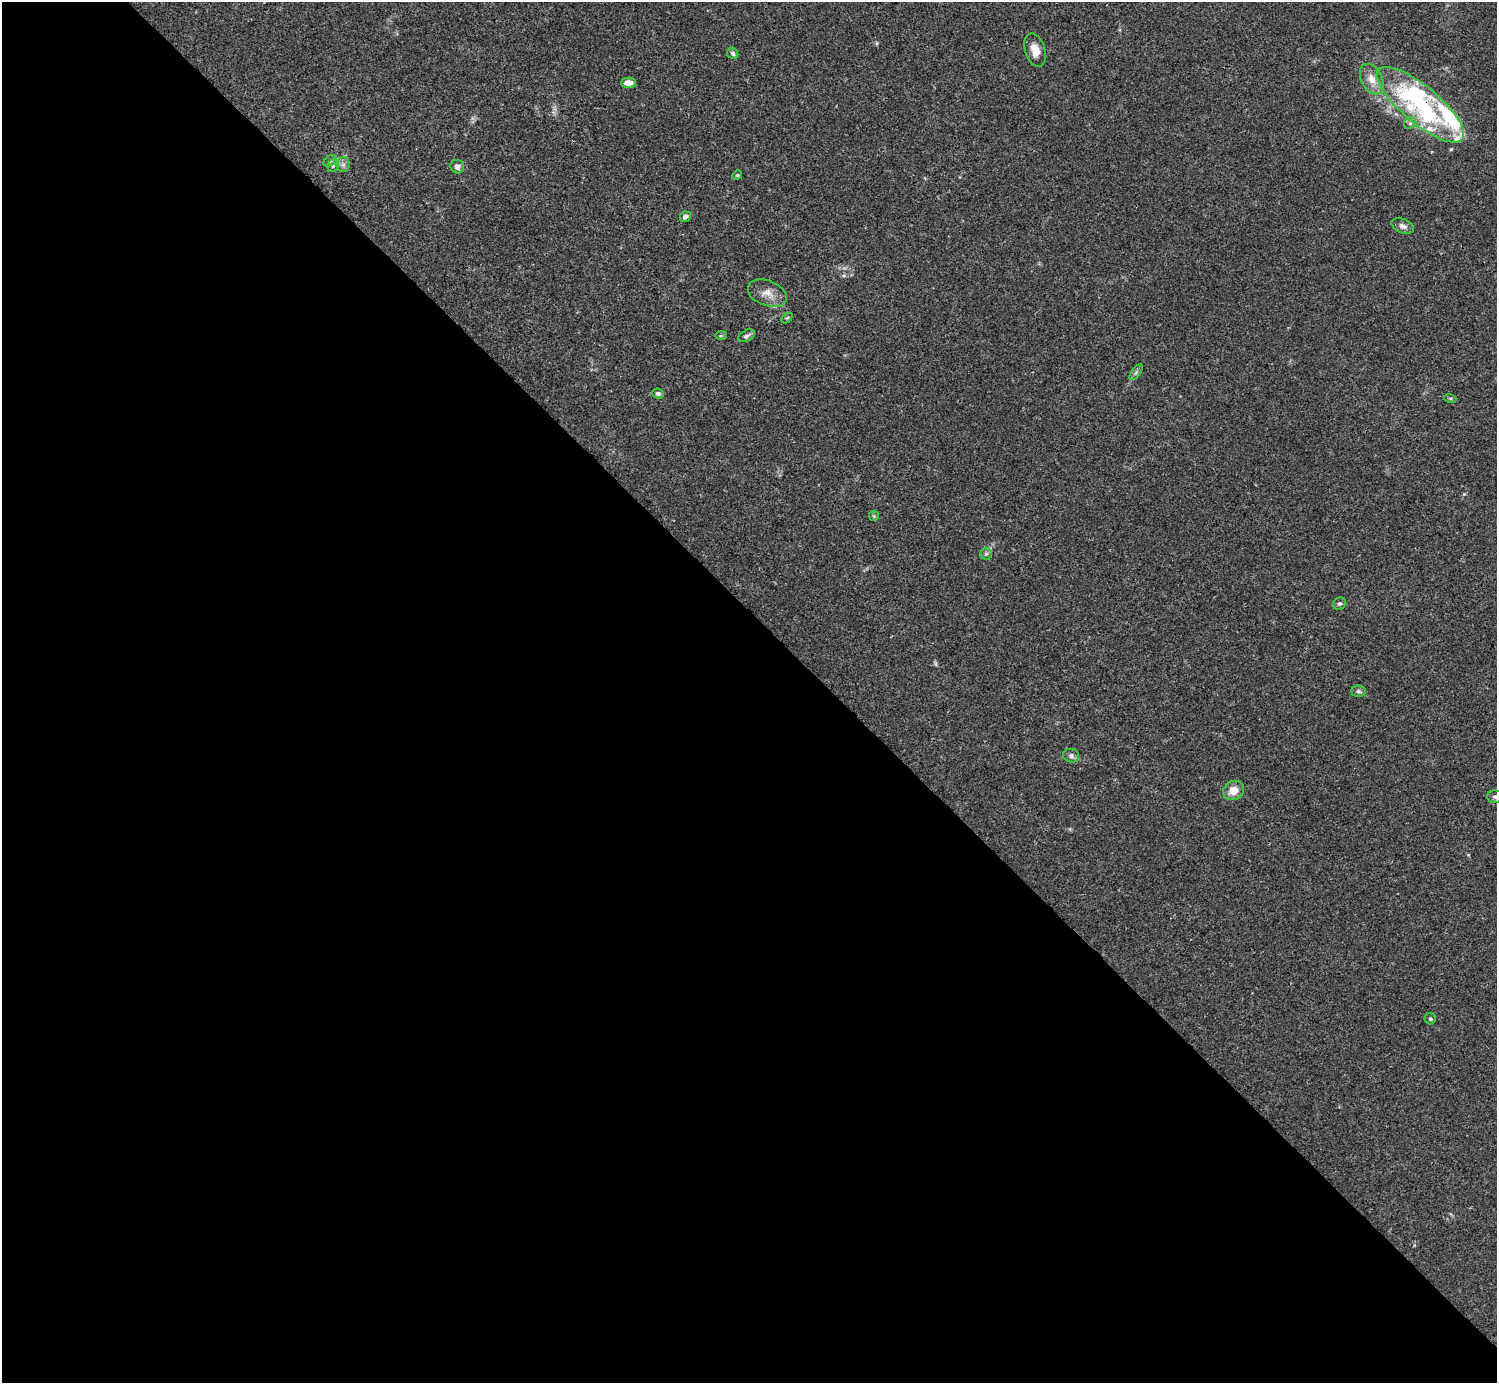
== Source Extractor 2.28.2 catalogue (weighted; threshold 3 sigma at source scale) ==
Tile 9 of 4 x 4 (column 1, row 3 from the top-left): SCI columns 1-1495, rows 1539-2919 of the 5982 x 5981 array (HDU 1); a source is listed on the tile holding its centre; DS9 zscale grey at full resolution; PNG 1499 x 1385 px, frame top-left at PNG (2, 2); each listed source drawn as its Kron ellipse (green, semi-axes under 4 px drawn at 4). Shown black and unused: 55% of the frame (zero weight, under 3 of 4 exposures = <1% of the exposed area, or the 3 px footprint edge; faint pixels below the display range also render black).
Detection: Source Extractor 2.28.2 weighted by HDU 2 'WHT'; one run over the whole footprint, this tile lists its part. Background 0.0165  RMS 0.0022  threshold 0.00972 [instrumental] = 3 sigma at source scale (4.5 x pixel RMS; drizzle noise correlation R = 1.50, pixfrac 1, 0.05/0.05 arcsec/px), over >= 5 px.
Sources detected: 37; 1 too faint to see at this stretch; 4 inside a brighter object's white glare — neither listed nor drawn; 4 inside a brighter listed object's ellipse — not listed separately; the other 28 listed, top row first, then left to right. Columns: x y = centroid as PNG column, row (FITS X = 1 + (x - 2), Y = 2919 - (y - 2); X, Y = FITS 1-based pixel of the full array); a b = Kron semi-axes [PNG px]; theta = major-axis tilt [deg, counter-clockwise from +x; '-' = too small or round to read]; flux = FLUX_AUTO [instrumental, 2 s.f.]
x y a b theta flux
1035 50 17 10 -73 2.6
733 53 6 5 - 0.48
1372 79 16 10 -62 2.5
628 83 7 5 0 1.7
1420 105 54 18 -40 17
1410 123 6 5 - 0.53
330 161 7 5 32 0.46
333 165 7 5 68 0.51
343 165 7 6 - 0.74
457 167 7 6 - 0.77
737 175 5 4 - 0.25
685 217 5 5 - 0.81
1403 226 12 7 -23 0.98
767 293 20 12 -21 2.6
787 318 6 4 44 0.27
721 336 6 4 2 0.26
747 336 9 5 28 0.61
1136 372 9 4 55 0.5
658 393 6 5 - 0.49
1450 398 6 4 -18 0.28
874 516 5 5 - 0.26
986 554 6 5 - 0.45
1339 604 6 6 - 0.45
1359 691 7 5 -2 0.52
1071 756 8 6 -16 0.74
1233 790 11 9 30 2.7
1495 797 8 6 -2 0.53
1430 1019 6 5 - 0.37
Overlapping masked pixels (flux is a lower limit): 1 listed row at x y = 1420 105
Isophote crosses this tile's border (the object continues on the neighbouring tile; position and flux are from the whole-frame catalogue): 1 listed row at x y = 1495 797